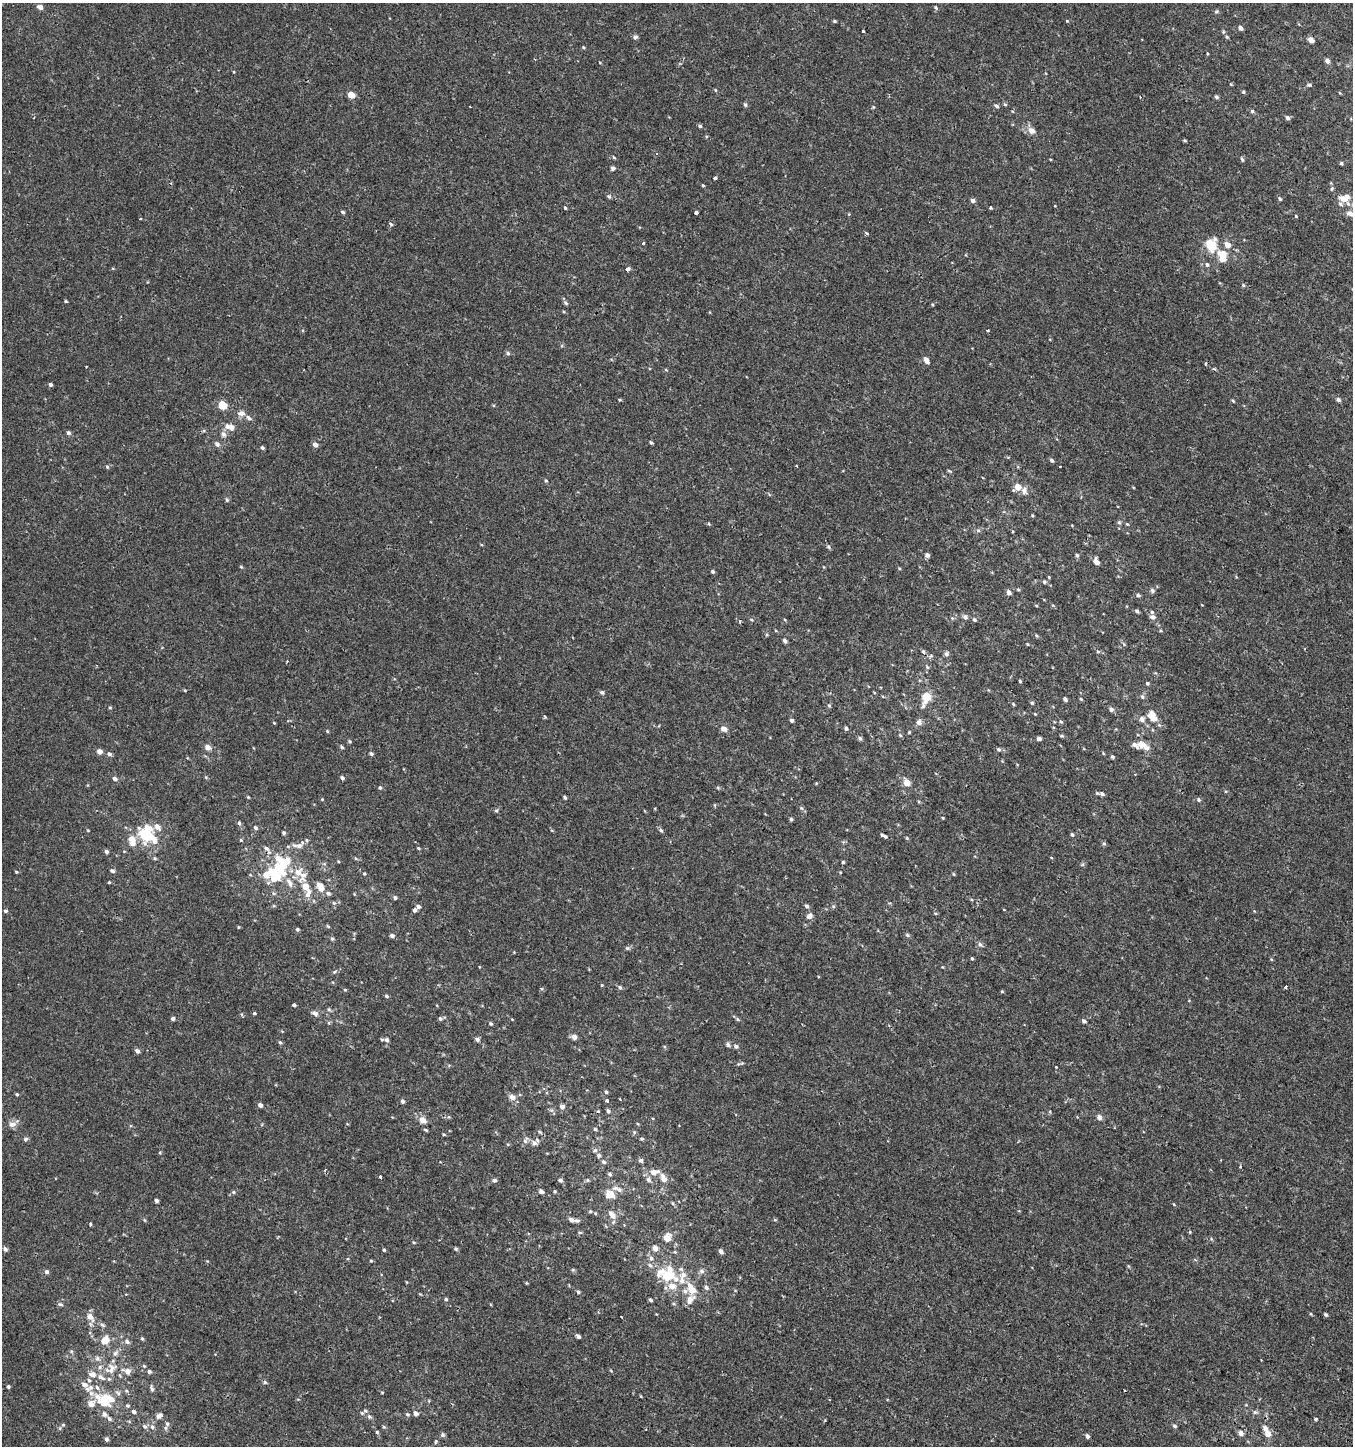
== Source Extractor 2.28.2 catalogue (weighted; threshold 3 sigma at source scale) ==
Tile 6 of 4 x 4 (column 2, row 2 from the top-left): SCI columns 1607-2957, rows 2939-4382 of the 5982 x 5886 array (HDU 1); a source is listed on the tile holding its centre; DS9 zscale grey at full resolution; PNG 1355 x 1448 px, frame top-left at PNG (2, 3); no overlay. Shown black and unused: <1% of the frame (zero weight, under 2 of 3 exposures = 3% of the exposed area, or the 3 px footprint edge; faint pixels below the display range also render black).
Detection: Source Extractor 2.28.2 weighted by HDU 2 'WHT'; one run over the whole footprint, this tile lists its part. Background 4.91e-04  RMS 0.0027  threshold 0.0123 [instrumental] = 3 sigma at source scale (4.5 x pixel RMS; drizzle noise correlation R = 1.50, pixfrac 1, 0.0396/0.0396 arcsec/px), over >= 5 px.
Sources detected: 393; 1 inside a brighter object's white glare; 5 cosmic-ray / hot-pixel residue — not listed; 34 inside a brighter listed object's ellipse — not listed separately; the other 353 listed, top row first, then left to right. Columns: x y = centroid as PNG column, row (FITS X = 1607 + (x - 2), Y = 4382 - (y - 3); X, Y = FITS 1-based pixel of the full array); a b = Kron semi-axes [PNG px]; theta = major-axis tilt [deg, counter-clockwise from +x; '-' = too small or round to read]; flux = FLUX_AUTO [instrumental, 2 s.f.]
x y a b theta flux
40 7 7 6 - 0.91
936 8 5 4 - 0.32
1216 12 6 3 19 0.32
834 21 4 3 - 0.31
1240 28 5 4 - 0.85
863 31 3 3 - 0.9
635 37 6 5 - 0.57
1227 37 5 4 - 0.3
1311 40 5 4 - 1.9
583 47 4 3 - 0.25
1207 53 4 2 - 0.21
1327 61 5 5 - 0.94
1231 84 4 3 - 0.22
1309 85 6 4 -2 0.38
715 90 5 3 - 0.21
1243 92 4 4 - 0.3
351 95 5 4 - 3.5
1216 97 5 4 - 0.47
745 105 6 4 -61 0.42
996 106 6 5 - 0.54
873 107 5 3 - 0.24
1252 111 5 4 - 0.39
1287 118 5 4 - 0.65
700 126 5 4 - 0.39
1031 130 7 6 - 1.7
1185 140 5 3 - 0.29
614 157 5 4 - 0.26
1242 159 6 3 -63 0.36
1341 163 4 4 - 0.36
613 168 5 4 - 0.62
715 178 3 3 - 1
703 185 4 3 - 0.24
609 196 6 5 - 0.43
1280 199 5 4 - 0.36
1343 199 11 8 -19 2.4
973 201 5 5 - 0.65
565 208 4 3 - 0.27
990 208 3 3 - 0.78
343 212 5 4 - 0.38
696 212 4 3 - 6.2
1350 213 12 7 -18 1.3
1296 216 4 3 - 0.2
391 224 4 3 - 0.7
866 233 4 3 - 0.49
643 243 3 3 - 0.71
1211 245 9 7 -65 6.8
1227 245 6 5 - 1.8
1220 253 15 8 2 2.4
1207 264 6 6 - 0.56
627 269 3 3 - 1.5
1243 285 5 4 - 0.28
66 301 4 3 - 0.28
566 303 6 5 - 0.42
988 331 3 2 - 0.25
508 353 5 5 - 0.47
926 360 8 5 -61 1.1
50 385 4 4 - 0.5
1338 400 5 4 - 0.67
1233 401 6 3 -20 0.25
222 405 5 5 - 7.7
241 413 8 7 - 1.3
249 418 8 5 -35 0.78
230 427 13 7 -15 1.9
68 433 5 5 - 0.6
224 434 8 7 - 0.93
651 442 4 3 - 0.32
217 444 8 6 -45 0.72
315 445 5 4 - 1.1
262 447 4 4 - 0.43
1052 460 5 4 - 0.49
107 467 5 4 - 0.36
546 481 5 3 - 0.23
1018 487 9 7 38 2
1024 491 9 7 -74 1.1
227 500 6 5 - 0.42
1119 522 5 5 - 0.37
709 524 5 3 - 0.22
1127 524 5 3 - 0.24
978 530 6 4 -18 0.36
1013 532 3 2 - 0.34
829 547 6 4 -71 0.34
927 555 5 5 - 0.71
1077 555 5 4 - 0.5
1096 561 6 4 -71 1.7
241 567 5 3 - 0.23
899 568 5 3 - 0.22
713 572 4 4 - 0.45
1044 582 5 4 - 0.34
1018 589 4 4 - 0.29
1152 590 6 6 - 0.54
1009 592 6 5 - 0.84
1138 595 5 4 - 0.4
1036 605 4 3 - 0.24
1137 611 5 4 - 0.47
965 617 7 6 - 0.69
1152 617 8 5 -5 0.68
751 619 5 3 - 0.24
974 619 5 5 - 0.43
1161 631 5 3 - 0.24
767 635 5 3 - 0.25
1036 635 5 4 - 0.27
785 641 6 4 -53 0.6
1027 644 4 3 - 0.25
923 651 6 4 -74 0.43
1098 651 5 3 - 0.29
947 654 7 6 - 0.61
287 661 3 3 - 0.19
927 667 6 4 -46 0.29
1020 681 3 3 - 0.31
1147 683 5 4 - 0.35
602 692 6 5 - 0.52
926 697 13 7 68 4.7
1142 697 6 5 - 0.47
1065 699 4 3 - 0.66
1081 699 5 4 - 0.29
1032 703 5 4 - 0.29
1013 704 5 3 - 0.24
829 705 5 4 - 0.34
110 707 5 3 - 0.25
1111 709 5 5 - 0.77
1035 714 4 4 - 0.18
1152 714 8 6 18 1.8
544 716 4 3 - 0.4
1142 719 6 5 - 1.1
792 720 4 4 - 0.62
919 722 8 7 - 0.89
1061 722 5 4 - 0.31
274 723 4 3 - 0.19
1159 725 5 5 - 0.35
846 728 5 4 - 0.49
724 729 8 6 -21 1.1
327 731 4 4 - 0.23
909 732 4 3 - 0.24
900 735 6 4 -45 0.29
1062 736 5 4 - 0.29
860 738 6 5 - 0.41
1039 738 4 3 - 0.77
349 741 5 4 - 0.33
1142 744 9 7 -33 2.2
208 747 6 5 - 1.5
342 747 6 4 -41 0.38
999 749 5 5 - 0.47
99 751 5 5 - 1.4
109 754 6 5 - 0.68
371 754 4 4 - 0.5
1113 757 4 4 - 0.43
342 778 4 4 - 0.59
115 779 5 5 - 0.76
907 783 8 8 - 1.8
380 788 5 4 - 0.4
1102 794 7 5 -29 0.68
248 797 4 3 - 0.23
565 798 5 3 - 0.4
1199 800 5 5 - 0.46
715 805 5 3 - 0.23
801 808 6 5 - 0.41
496 810 5 4 - 0.36
943 818 4 3 - 0.21
791 819 4 4 - 0.34
239 823 6 4 -80 0.52
255 828 6 5 - 0.48
88 830 4 3 - 0.22
661 830 6 5 - 0.44
284 833 5 4 - 0.42
147 835 21 15 -51 11
1072 835 5 4 - 0.39
884 836 7 3 -25 0.65
907 838 5 4 - 0.28
132 839 11 9 -46 2.1
241 840 5 4 - 0.25
307 840 5 4 - 0.36
1104 844 5 5 - 0.38
299 846 9 7 22 1.3
266 848 9 5 -37 0.91
418 848 4 4 - 0.26
106 852 5 4 - 0.66
155 858 5 4 - 0.35
356 859 5 3 - 0.29
843 862 4 4 - 0.3
284 864 21 12 60 8.3
112 871 6 5 - 0.54
16 872 4 4 - 0.22
298 872 12 9 44 2.5
364 873 4 3 - 0.26
954 874 4 4 - 0.26
275 875 16 14 -25 10
109 882 4 3 - 0.25
306 887 15 8 -57 2.9
321 888 9 7 -74 1.8
274 893 5 4 - 0.32
328 893 6 5 - 0.62
395 897 4 4 - 0.49
334 903 5 3 - 0.26
418 906 5 4 - 0.71
807 906 5 5 - 0.58
833 906 5 4 - 0.33
414 910 4 3 - 1.3
5 911 4 4 - 0.38
935 913 4 4 - 0.33
809 916 9 7 40 1
328 926 5 4 - 0.27
238 927 5 3 - 0.19
297 929 4 4 - 0.34
392 935 5 4 - 0.68
907 935 6 4 -28 0.41
332 939 5 4 - 0.34
980 944 7 5 -44 0.53
627 948 5 4 - 0.33
972 958 3 3 - 0.82
334 972 5 4 - 0.29
602 985 4 4 - 0.2
620 987 6 4 -61 0.43
1286 987 4 3 - 1.8
541 988 5 3 - 0.26
345 990 4 4 - 0.24
1002 991 4 4 - 0.23
386 996 5 4 - 0.37
294 1005 4 3 - 1.5
329 1009 6 5 - 0.37
254 1013 3 3 - 0.87
315 1013 9 6 -27 0.84
440 1018 6 5 - 0.5
173 1019 4 4 - 0.52
738 1019 6 4 -24 0.42
1084 1021 5 4 - 0.61
491 1024 4 4 - 0.39
889 1025 4 3 - 0.23
574 1037 5 5 - 1.2
477 1039 5 5 - 0.62
386 1040 7 6 - 0.73
280 1042 5 4 - 0.33
728 1045 6 5 - 0.69
736 1046 6 5 - 0.64
137 1051 5 4 - 0.86
1056 1067 2 2 - 0.14
606 1092 4 4 - 0.42
17 1094 4 3 - 0.31
512 1097 8 7 - 1.3
607 1100 3 3 - 1.2
403 1101 5 4 - 0.59
260 1105 4 4 - 0.94
562 1107 5 5 - 0.93
608 1111 5 4 - 0.59
1050 1112 5 3 - 0.25
1099 1117 7 6 - 0.94
423 1120 8 6 -47 1.9
12 1124 10 7 3 1.3
595 1129 5 4 - 0.33
426 1130 6 3 -27 0.3
540 1132 7 4 -28 0.39
634 1132 6 4 -73 0.3
444 1135 5 3 - 0.23
26 1139 6 5 - 0.55
642 1139 5 4 - 0.32
525 1140 11 6 62 0.75
534 1143 8 6 37 0.97
595 1150 7 5 27 0.55
599 1155 7 6 - 0.51
641 1160 5 5 - 0.56
604 1162 6 5 - 0.53
1240 1167 4 3 - 0.2
654 1172 9 7 9 1.6
610 1174 5 4 - 0.39
380 1177 4 3 - 0.73
663 1178 13 7 -66 1.5
494 1180 6 5 - 0.49
560 1180 5 4 - 0.5
587 1180 5 5 - 0.34
649 1180 9 6 -75 0.74
619 1190 10 6 -36 0.87
541 1191 5 4 - 0.79
555 1191 4 4 - 0.29
233 1192 5 4 - 0.38
610 1194 7 6 - 4
156 1200 4 3 - 0.61
590 1211 4 4 - 0.26
595 1213 5 4 - 0.26
612 1215 10 6 -54 1.7
144 1220 4 4 - 0.27
573 1220 10 4 -10 1.3
775 1220 6 3 -17 0.24
90 1224 3 3 - 0.43
580 1232 6 3 0 0.27
1190 1232 5 3 - 0.23
667 1238 8 6 73 2.5
414 1242 4 4 - 0.25
655 1248 5 5 - 1.6
5 1249 6 5 - 0.71
456 1249 4 4 - 0.35
384 1250 4 3 - 0.34
721 1251 5 4 - 0.79
651 1258 6 6 - 0.59
371 1261 4 4 - 0.25
650 1265 7 5 -52 0.52
1128 1266 5 3 - 0.22
702 1271 7 6 - 0.72
47 1272 5 5 - 0.54
668 1276 10 8 5 6.3
682 1280 12 8 -87 2.1
526 1283 4 3 - 0.23
672 1286 8 7 - 2.4
706 1288 7 6 - 0.63
691 1290 9 8 - 2.2
578 1292 4 4 - 0.34
126 1294 3 3 - 0.21
446 1299 4 4 - 0.36
690 1299 12 8 54 2.1
650 1300 4 3 - 0.48
60 1304 7 4 -20 0.44
1326 1315 4 3 - 0.39
90 1317 15 9 -44 1.8
578 1336 4 3 - 0.78
142 1338 5 3 - 0.32
105 1340 9 6 45 3.4
127 1342 7 5 -32 0.71
97 1358 7 6 - 0.67
144 1366 5 3 - 0.27
100 1367 6 5 - 0.53
112 1369 17 11 57 2.9
128 1371 8 7 - 1.4
149 1372 5 4 - 0.51
92 1374 11 8 -5 1.5
265 1382 6 4 -23 0.4
84 1385 8 6 -44 1.4
8 1386 4 4 - 0.37
97 1388 8 5 -62 0.68
152 1388 9 4 -71 0.57
382 1392 4 3 - 0.21
104 1402 19 11 -1 6
127 1406 5 5 - 0.37
365 1411 7 6 - 0.63
134 1412 5 4 - 0.6
1255 1412 6 6 - 0.49
416 1413 6 5 - 0.87
104 1414 6 6 - 0.96
407 1414 6 5 - 0.41
159 1416 9 6 38 1.2
369 1416 7 6 - 0.58
109 1419 5 5 - 0.67
1316 1419 3 3 - 0.82
167 1424 7 5 -74 0.67
63 1425 6 3 18 0.3
145 1426 6 6 - 0.62
1175 1426 5 4 - 0.46
152 1427 7 5 -85 0.69
384 1427 5 4 - 0.33
377 1432 5 4 - 0.31
1241 1433 5 5 - 1.3
1268 1434 7 7 - 1.7
443 1435 5 5 - 0.53
1087 1436 4 4 - 0.69
106 1439 5 4 - 0.56
436 1441 6 4 71 0.33
Overlapping masked pixels (flux is a lower limit): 1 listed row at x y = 608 1111
Isophote crosses this tile's border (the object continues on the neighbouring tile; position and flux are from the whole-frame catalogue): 1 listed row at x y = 1350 213